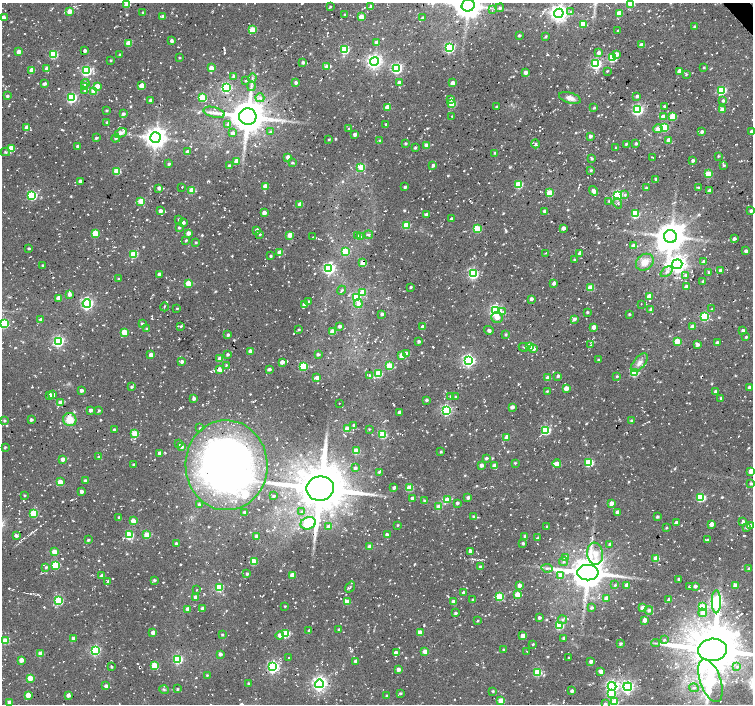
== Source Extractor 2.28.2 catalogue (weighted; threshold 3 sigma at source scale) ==
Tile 10 of 4 x 4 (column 2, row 3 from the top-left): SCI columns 1528-3029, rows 1626-3028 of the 6033 x 5992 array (HDU 1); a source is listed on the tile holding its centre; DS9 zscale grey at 2 x 2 block average (1 PNG px = mean of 2 x 2 image px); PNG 755 x 706 px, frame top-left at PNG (2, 3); each listed source drawn as its Kron ellipse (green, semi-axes under 4 px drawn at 4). Shown black and unused: <1% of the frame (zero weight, under 2 of 3 exposures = <1% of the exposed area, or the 3 px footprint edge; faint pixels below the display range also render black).
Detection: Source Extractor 2.28.2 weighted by HDU 2 'WHT'; one run over the whole footprint, this tile lists its part. Background 0.05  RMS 0.0081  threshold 0.0364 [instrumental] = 3 sigma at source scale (4.5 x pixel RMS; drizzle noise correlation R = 1.50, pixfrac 1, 0.0396/0.0396 arcsec/px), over >= 5 px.
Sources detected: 1049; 2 inside a brighter object's white glare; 26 cosmic-ray / hot-pixel residue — neither listed nor drawn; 4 coinciding with a brighter row at this scale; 16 inside a brighter listed object's ellipse — not listed separately; of the other 1001, all 500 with FLUX_AUTO >= 1.92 (the completeness limit of this list) listed and drawn (501 fainter detections not listed), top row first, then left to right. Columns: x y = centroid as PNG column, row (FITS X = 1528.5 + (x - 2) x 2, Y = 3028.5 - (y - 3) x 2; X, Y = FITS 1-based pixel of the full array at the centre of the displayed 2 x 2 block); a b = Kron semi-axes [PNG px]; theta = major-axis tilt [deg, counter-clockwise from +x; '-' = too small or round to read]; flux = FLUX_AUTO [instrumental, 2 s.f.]
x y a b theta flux
630 3 3 3 - 49
127 5 3 3 - 25
468 5 6 6 - 2900
330 7 3 2 - 2.6
371 7 3 3 - 8.4
500 8 4 3 - 2.9
492 10 3 3 - 2.1
69 11 3 3 - 26
143 12 3 3 - 2.1
571 12 3 2 - 2.2
559 13 5 4 - 990
619 13 3 3 - 26
344 14 2 2 - 2.1
163 16 4 3 - 5.8
3 17 3 3 - 12
361 17 3 3 - 28
422 18 3 3 - 2.7
583 24 3 3 - 24
694 27 3 2 - 3.8
252 30 3 3 - 50
618 31 2 2 - 2.4
519 36 2 2 - 3.6
546 36 3 3 - 2.5
171 41 4 3 - 6.7
128 43 3 3 - 25
376 43 3 3 - 18
641 45 3 3 - 14
449 48 4 3 - 220
345 50 3 3 - 110
85 51 3 2 - 7.8
19 52 3 3 - 15
599 53 3 3 - 8.5
53 54 3 3 - 100
616 54 3 3 - 11
120 55 3 3 - 2.5
180 58 3 2 - 2
613 58 3 3 - 110
111 60 3 2 - 2.3
374 61 4 4 - 670
303 62 3 2 - 5.9
596 64 4 3 - 230
327 66 4 4 - 8.6
47 68 3 3 - 16
211 68 3 3 - 26
397 68 4 3 - 250
704 68 3 2 - 2.3
32 70 3 3 - 22
86 71 4 3 - 220
607 71 3 2 - 1.9
679 71 3 3 - 17
525 72 3 3 - 9.1
686 74 3 3 - 2.3
234 76 3 2 - 7.8
252 78 5 3 - 3
246 81 2 2 - 2.1
85 83 4 4 - 4.9
296 83 3 2 - 6.4
399 83 3 3 - 12
453 83 3 3 - 14
44 84 3 3 - 5.6
142 85 3 3 - 22
97 86 3 3 - 22
251 86 5 3 - 3.5
84 87 3 3 - 21
226 87 4 3 - 160
85 90 3 3 - 2.6
722 90 3 3 - 110
94 91 3 3 - 36
7 96 3 2 - 4.3
637 96 2 2 - 6.6
71 98 4 4 - 210
202 98 3 3 - 76
260 98 4 4 - 4.3
570 98 11 5 -17 11
451 99 4 4 - 5.5
150 100 2 2 - 5
723 101 3 3 - 4.3
452 104 3 3 - 61
664 106 4 2 - 2.3
387 107 3 3 - 17
497 107 2 2 - 3.7
594 108 3 3 - 2.7
722 109 3 3 - 17
106 110 2 2 - 2.2
638 110 4 4 - 270
214 112 11 5 -16 11
123 114 3 2 - 5.3
248 116 9 8 - 4700
452 116 2 2 - 2
663 116 3 3 - 9.9
673 117 3 3 - 54
107 122 3 2 - 2.9
228 124 4 3 - 4
386 125 3 2 - 3.1
27 127 3 3 - 24
664 127 3 3 - 82
349 129 3 2 - 2.2
658 129 4 4 - 21
751 131 3 3 - 4.3
270 132 3 3 - 2.4
702 132 3 3 - 5.5
121 133 6 3 24 7.2
232 133 3 3 - 7.5
355 134 3 2 - 9.5
590 136 3 3 - 5.7
156 137 5 5 - 1600
96 138 3 2 - 3.1
116 138 4 3 - 3.1
329 139 3 2 - 2.1
668 140 3 3 - 12
380 141 3 3 - 4.7
636 143 3 2 - 4.4
405 144 2 2 - 3.5
536 144 4 3 - 2.9
626 144 3 3 - 2.4
427 146 3 3 - 29
78 147 2 2 - 8.4
11 148 3 3 - 43
415 148 3 2 - 3
616 148 3 2 - 3.1
5 152 5 2 - 2.6
187 152 3 2 - 10
495 153 3 2 - 2.3
718 156 3 2 - 2.3
288 157 3 2 - 10
653 158 3 2 - 2.5
592 159 4 3 - 3
693 160 3 3 - 5.6
236 161 3 3 - 20
292 163 3 3 - 3.1
169 164 2 2 - 3.3
433 165 3 3 - 5.4
724 165 3 3 - 3.3
229 166 3 3 - 7.1
361 167 4 3 - 53
591 170 3 3 - 3.1
117 171 3 3 - 65
708 174 3 3 - 59
656 179 3 2 - 2.3
80 181 3 2 - 9.1
519 184 3 3 - 91
265 186 3 3 - 22
182 187 2 2 - 3.3
405 187 3 2 - 4.3
159 188 3 3 - 8.4
646 188 2 2 - 2.4
698 188 3 2 - 4.5
192 191 3 3 - 51
593 191 5 3 - 8.7
709 191 3 3 - 7.8
549 193 3 3 - 56
32 195 4 3 - 160
617 195 4 4 - 220
625 195 4 4 - 2.8
141 201 3 3 - 50
609 201 3 2 - 2.2
618 203 5 2 - 2.2
300 204 3 3 - 17
160 211 3 3 - 7.6
544 211 3 3 - 7.2
751 211 3 2 - 6.2
264 213 3 2 - 11
426 214 3 3 - 5.8
635 214 3 3 - 92
179 219 2 2 - 2.2
451 219 3 2 - 5.9
183 223 3 3 - 5.1
406 225 3 3 - 68
179 228 2 2 - 3.4
563 228 3 3 - 9.1
477 229 3 3 - 84
257 230 3 3 - 9.7
95 233 3 3 - 62
188 233 3 3 - 12
260 234 3 2 - 2.7
290 235 3 3 - 28
369 235 4 3 - 2.4
358 236 3 3 - 2.8
670 236 6 6 - 3500
313 237 2 2 - 2
361 237 4 3 - 2.6
734 239 3 3 - 6.2
186 241 3 2 - 2.5
196 243 3 2 - 2.5
633 246 3 3 - 14
29 248 2 2 - 3.6
346 251 3 3 - 74
746 251 3 3 - 7.1
280 252 3 3 - 24
545 253 2 2 - 2.3
579 253 3 3 - 5.4
134 255 3 3 - 75
271 256 3 3 - 2.5
574 260 4 2 - 2.3
645 262 9 7 39 20
704 262 3 2 - 9.8
363 263 3 3 - 29
677 264 5 5 - 970
43 266 3 3 - 3.7
329 269 4 4 - 370
720 270 3 2 - 6
667 272 7 4 40 5.5
709 273 4 2 - 2.5
159 274 3 3 - 5
473 274 4 4 - 230
686 276 3 3 - 7.2
118 279 3 2 - 1.9
703 281 2 2 - 5
188 283 3 3 - 47
554 283 3 2 - 11
410 287 2 2 - 3.2
686 287 3 2 - 15
590 288 3 3 - 50
342 290 5 2 - 2.7
362 292 3 3 - 38
69 294 3 3 - 9.2
649 296 3 3 - 23
356 297 4 3 - 89
58 298 3 3 - 17
531 299 3 3 - 5.2
308 302 3 3 - 4.7
87 304 4 4 - 340
358 304 4 4 - 10
641 304 2 2 - 2.3
304 305 3 3 - 19
164 307 4 2 - 2
177 309 2 2 - 2
651 309 3 2 - 5.4
712 309 3 2 - 2.2
496 311 4 4 - 350
503 312 3 3 - 3
587 312 2 2 - 3.2
382 314 2 2 - 5.8
629 314 2 2 - 3.3
705 317 4 3 - 140
497 318 6 5 - 9.9
574 319 4 3 - 6.6
41 320 3 3 - 5.8
4 323 4 4 - 170
142 324 3 2 - 3
181 326 3 3 - 2.8
339 326 2 2 - 5.9
693 326 3 3 - 14
423 327 3 3 - 17
594 327 3 3 - 13
147 328 4 3 - 2.1
298 329 3 3 - 2
489 330 5 3 - 6.3
743 330 3 2 - 5.9
124 332 3 3 - 46
332 332 3 3 - 39
228 335 3 2 - 4.4
505 335 3 3 - 2.6
746 337 3 3 - 2.5
58 341 4 4 - 300
677 341 3 3 - 59
419 342 2 2 - 5
717 343 3 2 - 5.8
590 345 4 2 - 2.2
698 345 4 3 - 3.6
529 346 3 3 - 65
524 347 5 2 - 2.1
534 349 4 3 - 6.5
250 351 3 3 - 14
318 354 3 3 - 4.2
406 354 3 3 - 28
151 355 3 3 - 10
228 355 3 3 - 3.8
402 355 3 3 - 36
220 359 3 3 - 25
598 360 3 2 - 2
182 361 3 2 - 6.7
469 361 4 4 - 390
282 362 3 3 - 13
639 363 11 5 48 11
226 365 2 2 - 2.1
303 366 3 3 - 120
389 366 3 3 - 73
219 369 4 4 - 12
269 369 4 2 - 5.1
634 373 3 3 - 79
378 374 3 3 - 87
370 376 4 3 - 3.4
558 376 3 3 - 6
617 376 3 3 - 2.7
317 378 3 3 - 12
548 378 3 3 - 18
131 387 3 2 - 3.7
749 387 3 2 - 4.2
566 388 3 3 - 17
81 390 2 2 - 7.3
547 391 4 2 - 2.9
715 391 3 3 - 3.5
53 395 3 3 - 8.8
50 396 3 3 - 13
451 396 3 3 - 4.5
455 396 3 2 - 2
194 398 3 2 - 6.7
721 398 3 2 - 3.5
426 400 3 2 - 4.4
61 403 3 3 - 28
339 403 2 2 - 2.2
512 407 3 2 - 10
90 410 3 3 - 5.8
99 410 3 2 - 2.9
446 410 4 4 - 260
400 412 3 2 - 11
31 420 3 2 - 4.7
70 420 7 6 - 27
4 421 3 3 - 3
631 421 3 3 - 3.1
354 425 2 2 - 3.9
200 428 3 2 - 2.3
347 429 3 3 - 33
369 429 3 2 - 1.9
114 430 3 3 - 5.1
546 430 3 3 - 130
135 434 3 3 - 71
383 435 3 3 - 81
507 437 3 3 - 20
178 443 3 2 - 2
5 447 3 2 - 3
182 447 3 3 - 8.3
356 451 3 3 - 58
441 452 2 2 - 3.1
159 453 3 3 - 10
99 457 3 2 - 2.6
486 458 3 2 - 4.3
63 459 3 3 - 11
515 463 3 2 - 2.2
589 463 3 3 - 120
557 464 4 3 - 18
134 465 2 2 - 3.7
226 465 45 41 -88 1000
481 465 3 3 - 10
494 465 3 3 - 8.4
355 468 3 3 - 5.3
751 471 3 3 - 29
379 472 3 3 - 3.2
85 481 3 2 - 4.3
60 482 3 3 - 31
751 484 3 2 - 4.1
394 488 3 2 - 7.3
409 488 3 3 - 51
320 489 14 12 8 9400
81 491 3 2 - 9.9
24 495 2 2 - 2.2
273 496 2 2 - 2.9
701 497 3 3 - 130
413 498 3 3 - 7.9
468 498 3 2 - 7.4
447 500 3 3 - 29
424 501 3 2 - 3.4
457 503 3 3 - 3.6
611 503 3 3 - 15
199 504 3 3 - 3.2
439 507 3 3 - 41
244 512 2 2 - 3.9
302 512 3 3 - 2.5
618 512 3 2 - 16
34 513 3 3 - 82
119 517 3 2 - 2.7
474 517 3 3 - 4.1
657 517 3 2 - 4.3
133 521 3 3 - 25
743 522 3 2 - 5.4
308 523 8 6 16 170
676 523 3 3 - 7.9
711 524 3 3 - 21
398 525 2 2 - 2
750 526 3 3 - 11
328 527 3 3 - 8.4
547 527 3 2 - 2.3
747 527 3 3 - 4.9
666 528 3 2 - 2.2
129 535 3 3 - 100
147 535 3 3 - 56
387 535 3 2 - 6.8
16 536 3 3 - 7.2
257 536 3 3 - 13
525 536 4 3 - 4
538 537 3 2 - 2.6
88 540 3 3 - 3.3
707 540 3 2 - 2.9
523 543 3 3 - 4
176 544 3 2 - 9
610 544 3 3 - 4.1
370 547 3 3 - 13
470 551 3 2 - 4.8
54 552 3 3 - 31
595 554 11 8 -82 21
565 557 4 3 - 4.8
656 558 3 3 - 43
254 562 3 3 - 61
563 562 4 3 - 3.1
55 565 3 3 - 92
46 567 3 3 - 2.9
480 567 3 3 - 5.7
547 568 5 3 - 3.7
749 569 3 2 - 6.2
588 573 11 8 0 4600
247 574 3 2 - 3.8
292 575 3 3 - 17
561 575 3 3 - 18
102 576 4 3 - 8.4
678 579 2 2 - 2.9
154 580 3 3 - 3.7
107 581 3 3 - 3.5
519 585 3 3 - 11
615 585 3 2 - 2.4
627 585 3 3 - 11
695 586 3 3 - 5.9
735 586 3 3 - 12
219 587 3 3 - 85
350 587 6 2 53 2
689 587 3 2 - 4.1
197 590 2 2 - 2.2
463 593 3 2 - 5.3
517 595 3 3 - 34
195 597 3 3 - 8.8
500 597 3 3 - 98
606 598 3 3 - 10
473 600 2 2 - 4.1
669 600 3 3 - 7.2
59 601 3 3 - 130
347 602 4 3 - 27
454 602 3 3 - 14
716 602 11 4 89 390
285 606 3 2 - 2.3
703 607 4 3 - 76
203 608 3 3 - 9.8
591 608 3 2 - 4.5
643 608 3 3 - 34
188 609 3 3 - 13
649 610 4 3 - 5.7
455 613 2 2 - 3.1
703 613 4 4 - 13
539 618 2 2 - 5.3
562 620 4 3 - 3.9
645 620 3 3 - 16
477 621 3 2 - 2.4
559 626 3 3 - 98
309 630 3 2 - 3.9
339 630 3 3 - 4.2
153 632 3 3 - 8.2
420 632 3 3 - 19
286 633 3 3 - 85
222 635 2 2 - 2.6
280 635 4 4 - 10
523 636 3 3 - 20
74 638 3 3 - 9.4
564 638 2 2 - 4
664 640 4 3 - 2.8
5 641 3 3 - 50
655 643 4 2 - 2.2
533 644 2 2 - 2.4
620 644 3 3 - 3.8
504 649 3 2 - 2.7
95 650 4 4 - 220
713 650 14 11 6 9900
425 651 3 3 - 20
527 651 2 2 - 2.8
396 653 3 3 - 16
41 654 3 3 - 24
220 654 3 3 - 7.1
289 657 2 2 - 2.9
569 657 2 2 - 2
178 659 4 3 - 130
21 660 3 3 - 18
356 661 3 3 - 7.6
591 661 3 3 - 8.4
154 666 3 3 - 60
111 667 3 2 - 2.8
273 667 4 4 - 360
737 667 4 4 - 3.2
398 669 3 2 - 12
601 671 3 3 - 18
537 672 3 3 - 88
207 675 3 2 - 2.4
30 678 3 3 - 39
710 681 22 10 -71 260
248 683 3 2 - 2.8
319 684 4 4 - 620
106 686 3 3 - 8
612 686 4 4 - 430
628 687 4 4 - 360
694 688 5 3 - 3.7
177 689 2 2 - 3
164 690 5 3 - 2.5
493 691 3 2 - 2.9
572 691 3 3 - 6.2
400 693 3 2 - 2.9
611 694 4 4 - 36
28 695 3 3 - 24
68 695 3 3 - 7.6
387 696 3 2 - 4.3
501 701 3 3 - 39
10 702 3 3 - 14
614 702 3 3 - 63
605 704 3 3 - 3.8
Isophote crosses this tile's border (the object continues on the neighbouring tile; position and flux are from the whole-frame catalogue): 10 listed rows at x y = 630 3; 127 5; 468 5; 751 131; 751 211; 4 323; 751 471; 713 650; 614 702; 605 704